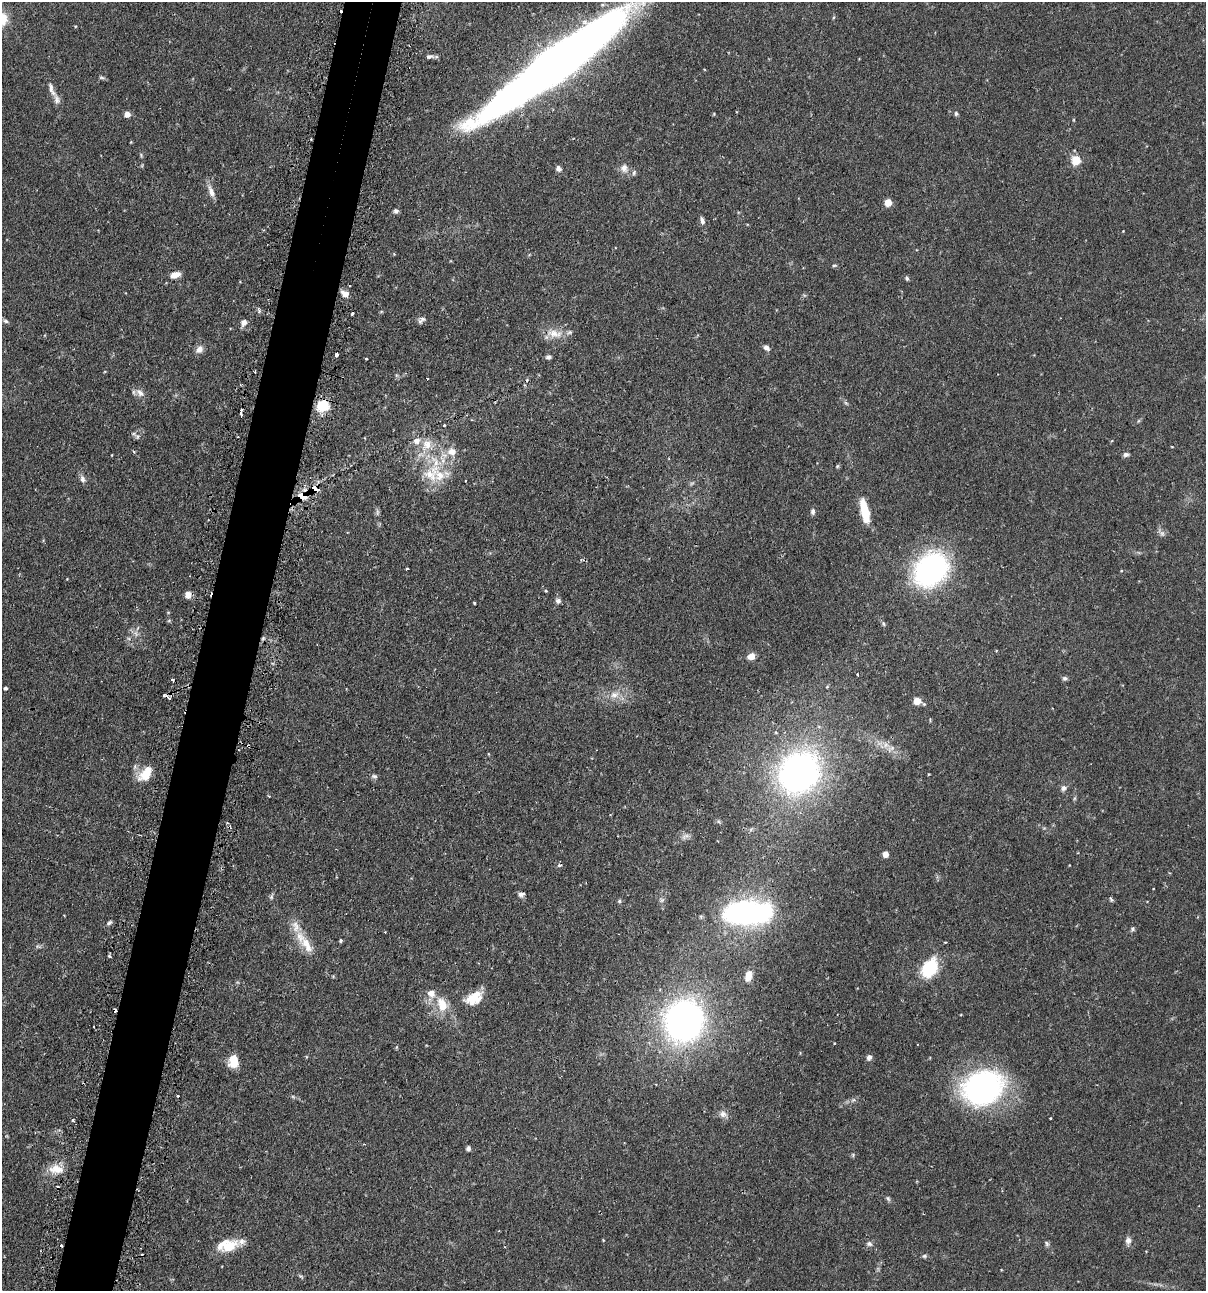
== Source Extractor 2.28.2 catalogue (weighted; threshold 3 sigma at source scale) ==
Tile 7 of 4 x 4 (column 3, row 2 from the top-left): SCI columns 2562-3765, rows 2614-3902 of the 5247 x 5227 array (HDU 1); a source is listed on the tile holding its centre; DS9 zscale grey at full resolution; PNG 1208 x 1293 px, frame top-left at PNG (2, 2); no overlay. Shown black and unused: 5% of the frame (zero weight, under 2 of 3 exposures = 4% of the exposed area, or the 3 px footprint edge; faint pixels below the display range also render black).
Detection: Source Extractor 2.28.2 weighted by HDU 2 'WHT'; one run over the whole footprint, this tile lists its part. Background 0.115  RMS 0.0055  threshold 0.0248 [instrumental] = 3 sigma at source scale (4.5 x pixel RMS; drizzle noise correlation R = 1.50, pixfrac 1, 0.05/0.05 arcsec/px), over >= 5 px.
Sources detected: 153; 1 too faint to see at this stretch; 15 cosmic-ray / hot-pixel residue — not listed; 12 inside a brighter listed object's ellipse — not listed separately; the other 125 listed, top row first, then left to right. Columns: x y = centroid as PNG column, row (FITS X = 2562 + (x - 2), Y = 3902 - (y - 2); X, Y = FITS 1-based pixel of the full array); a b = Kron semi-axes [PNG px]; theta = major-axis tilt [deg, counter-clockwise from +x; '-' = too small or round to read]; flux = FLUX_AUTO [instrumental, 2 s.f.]
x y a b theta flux
834 17 5 3 - 0.6
2 19 16 13 -88 10
75 26 4 3 - 0.42
430 56 11 6 9 1.8
555 64 132 21 37 790
102 78 9 4 -5 0.91
52 89 25 7 -69 4.6
956 113 6 5 - 0.95
127 114 5 4 - 4.7
714 114 5 3 - 0.44
1076 160 5 5 - 26
558 168 7 5 -61 2.1
624 168 12 10 -77 3.6
634 173 7 5 64 1.1
211 192 17 7 -70 3.9
888 202 5 5 - 12
396 211 6 6 - 1.3
702 221 10 5 -72 1.8
394 254 4 4 - 0.41
529 255 5 3 - 0.51
834 265 6 4 4 0.8
175 275 11 6 15 5
907 278 6 5 - 0.89
345 293 8 6 -27 3.8
381 312 5 3 - 0.53
353 313 4 3 - 1.6
422 319 9 5 -16 1.4
6 321 8 4 -25 1.1
243 323 9 7 57 2.5
554 334 25 12 -6 7.8
766 348 8 5 -42 2
199 349 11 8 45 3
336 354 4 3 - 2.7
548 357 7 5 14 1.4
366 359 3 3 - 0.85
427 379 3 2 - 0.68
140 393 13 8 -42 3.4
846 403 8 4 -37 0.9
323 406 9 8 - 19
241 412 6 3 -89 2.2
1138 421 6 4 71 0.6
444 425 3 3 - 0.51
137 436 9 7 -27 1.6
427 445 22 14 61 11
1172 446 3 2 - 0.41
1126 454 7 5 9 1.6
112 455 3 2 - 0.34
431 474 33 23 53 24
82 479 10 6 -72 2.1
465 481 3 2 - 0.54
315 489 7 6 - 8.5
302 496 8 5 -19 10
813 511 8 5 88 1.6
865 511 23 7 -78 17
377 512 11 4 -86 1.3
1161 533 12 6 -48 1.9
406 569 3 3 - 0.76
931 569 28 23 47 130
1121 571 4 3 - 0.42
546 591 4 3 - 0.55
210 593 7 2 66 1.1
188 595 7 6 - 3.8
558 601 7 6 - 1.7
474 603 3 2 - 0.59
169 620 6 4 1 0.62
883 624 6 5 - 0.89
135 633 7 6 - 1.8
263 638 6 4 46 0.92
996 651 4 2 - 0.38
751 656 7 5 25 5.5
858 674 3 3 - 0.77
1065 678 7 5 -4 1.2
5 688 4 4 - 1.1
614 695 13 9 27 4.9
169 698 8 3 -40 0.94
917 701 5 5 - 13
886 745 11 9 -14 3.9
799 773 32 27 48 220
145 774 21 12 49 10
929 774 3 2 - 0.35
374 776 9 5 -2 1.3
1064 788 9 7 36 1.8
1075 798 6 4 71 0.73
610 814 4 2 - 0.38
227 823 4 3 - 0.79
685 836 12 7 19 2.4
885 854 5 5 - 5.9
521 894 8 6 2 1.8
271 897 6 5 - 1
1111 900 7 4 -51 0.82
619 901 6 5 - 0.84
747 913 42 21 2 130
109 923 8 5 39 1.2
1133 929 7 4 82 0.96
385 932 2 2 - 0.4
340 940 4 3 - 1
307 945 28 13 -55 10
38 947 9 3 -14 0.96
109 956 4 3 - 0.92
930 968 17 12 56 33
748 976 12 7 74 5.3
474 998 22 13 32 12
442 1005 19 12 -70 11
684 1021 34 31 78 210
94 1027 3 2 - 0.55
397 1047 6 3 70 0.5
869 1057 6 5 - 2.1
233 1061 15 11 84 8.5
656 1084 3 2 - 0.67
983 1088 33 27 18 150
293 1097 6 4 -20 0.76
853 1100 8 4 36 1.2
723 1114 11 9 -24 2.8
1050 1118 3 3 - 0.91
73 1120 3 3 - 2.3
468 1148 5 4 - 1.5
853 1155 6 5 - 0.76
56 1169 20 12 -5 7.6
888 1198 8 5 -50 1.1
1128 1241 11 7 86 2.4
1047 1243 8 5 -53 1.1
869 1244 8 7 - 1.7
229 1246 22 16 9 12
924 1256 7 5 14 0.93
301 1276 7 4 -36 0.81
Overlapping masked pixels (flux is a lower limit): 6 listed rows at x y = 323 406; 315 489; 302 496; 210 593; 263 638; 747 913
Isophote crosses this tile's border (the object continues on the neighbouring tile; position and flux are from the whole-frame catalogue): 2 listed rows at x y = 2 19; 555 64